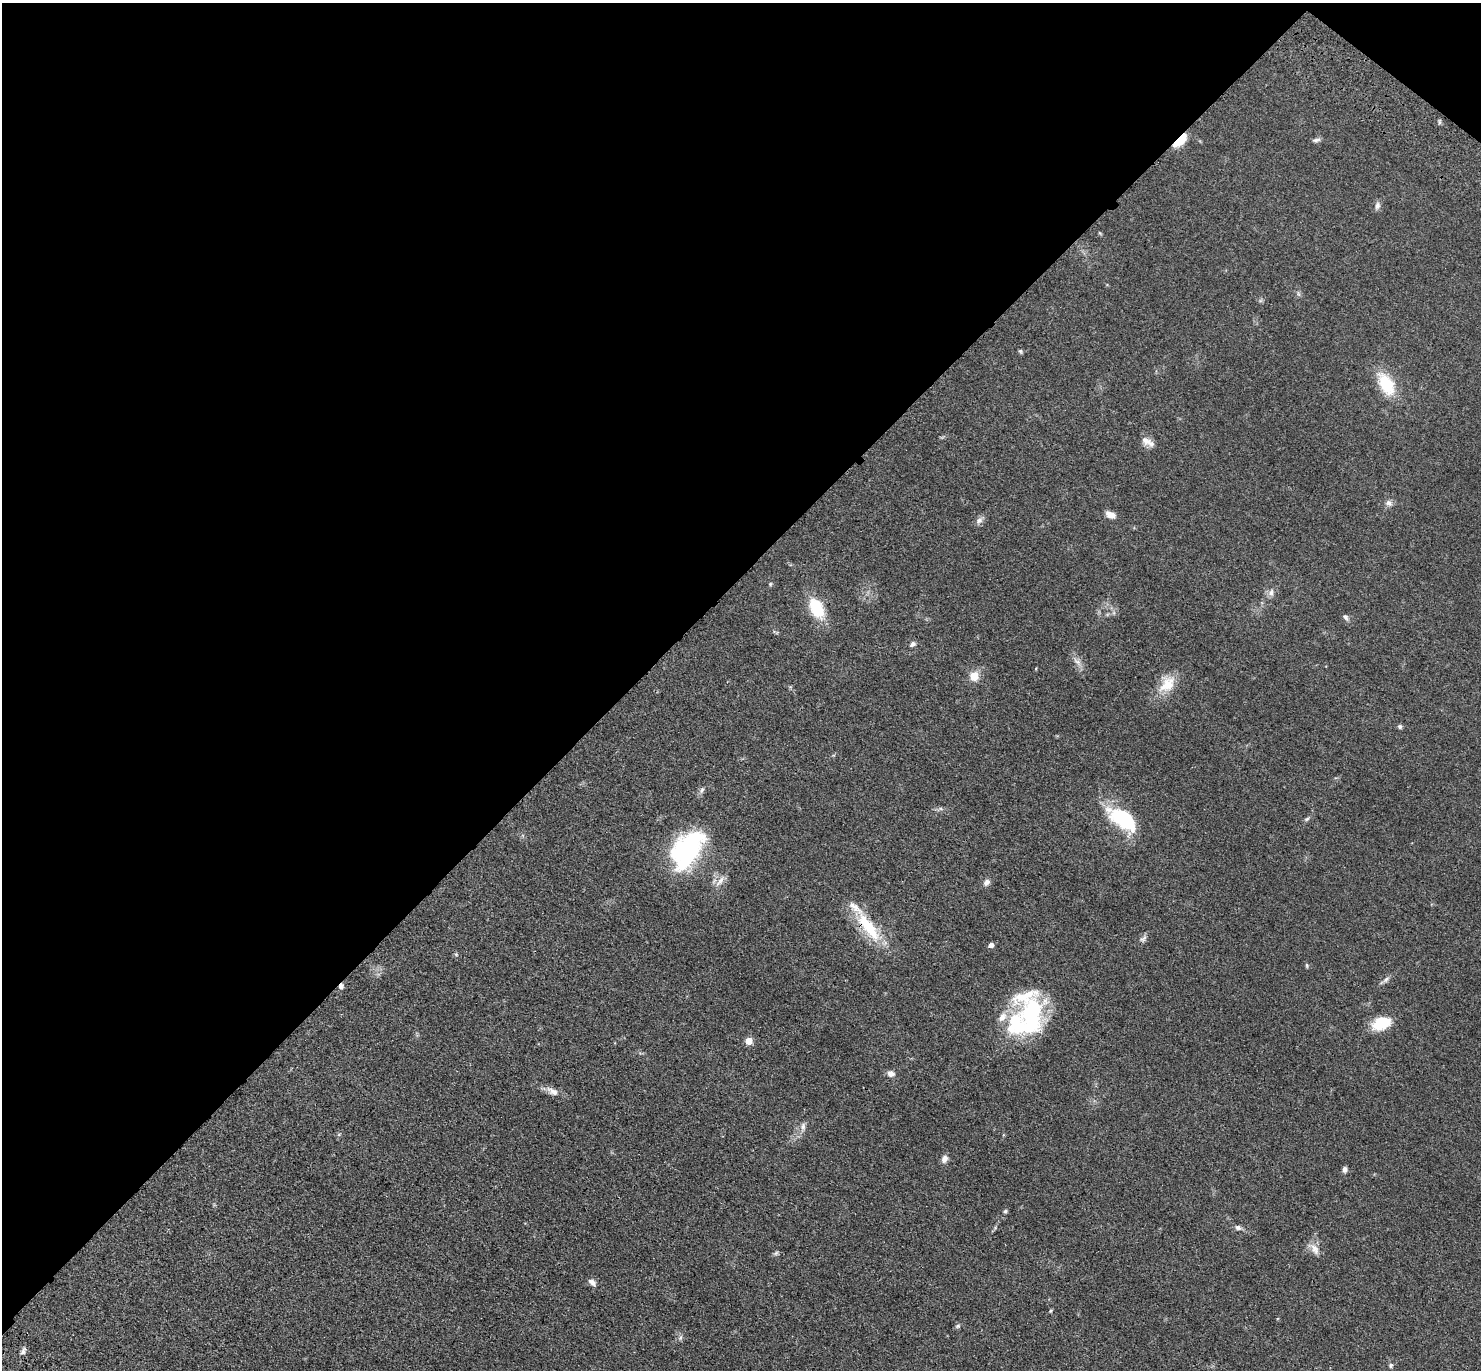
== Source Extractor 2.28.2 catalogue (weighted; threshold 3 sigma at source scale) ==
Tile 2 of 4 x 4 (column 2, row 1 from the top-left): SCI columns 1568-3046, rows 4354-5721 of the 6091 x 6109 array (HDU 1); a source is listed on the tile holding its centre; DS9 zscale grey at full resolution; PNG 1483 x 1372 px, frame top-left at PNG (2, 3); no overlay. Shown black and unused: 43% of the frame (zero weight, under 3 of 4 exposures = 6% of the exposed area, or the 3 px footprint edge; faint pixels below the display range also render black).
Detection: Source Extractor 2.28.2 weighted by HDU 2 'WHT'; one run over the whole footprint, this tile lists its part. Background 0.0386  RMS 0.0045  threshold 0.0203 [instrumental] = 3 sigma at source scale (4.5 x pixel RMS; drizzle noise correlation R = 1.50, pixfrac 1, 0.05/0.05 arcsec/px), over >= 5 px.
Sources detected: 61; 3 inside a brighter object's white glare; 1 cosmic-ray / hot-pixel residue — not listed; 4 inside a brighter listed object's ellipse — not listed separately; the other 53 listed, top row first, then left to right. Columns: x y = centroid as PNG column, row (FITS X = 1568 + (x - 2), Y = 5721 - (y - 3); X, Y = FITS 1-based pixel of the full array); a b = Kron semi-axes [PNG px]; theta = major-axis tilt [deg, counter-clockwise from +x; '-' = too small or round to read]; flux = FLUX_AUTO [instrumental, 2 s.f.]
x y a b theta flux
1439 122 6 4 89 0.7
1181 140 20 7 45 8.3
1316 140 11 4 9 1.1
1377 206 10 7 81 1.6
1100 233 6 3 -70 0.46
1298 294 9 3 -69 0.68
1020 351 6 4 -34 0.71
1386 384 28 15 -62 17
1146 441 16 9 -34 3.5
1389 503 10 8 -30 1.8
1111 515 11 7 -25 3.3
979 520 11 8 49 2
770 584 5 5 - 0.55
1271 592 10 8 66 2
817 608 22 13 -62 17
1346 617 9 5 -58 1.1
913 644 8 6 35 1.3
1077 661 15 6 -38 2.3
974 676 5 5 - 14
1167 684 25 18 57 10
1400 726 6 5 - 0.89
702 790 10 6 61 1.4
941 809 6 4 -19 0.79
1120 817 35 19 -37 24
1307 819 7 5 23 0.82
686 849 43 28 43 54
720 881 20 7 52 3.1
987 882 10 7 41 1.8
868 927 48 15 -54 20
1143 939 12 6 51 1.5
991 945 4 4 - 2.5
456 954 5 5 - 0.62
1307 965 7 3 -81 0.54
1386 980 10 5 42 1.4
1031 1013 41 31 60 42
1381 1023 21 13 18 12
749 1041 5 5 - 9
891 1073 8 7 - 2.2
553 1091 19 9 -27 3.3
803 1126 11 7 86 1.9
944 1159 10 7 68 2.1
1344 1169 6 5 - 1.7
1005 1211 5 5 - 0.69
1238 1227 9 6 -19 1.5
995 1228 5 5 - 0.56
1314 1249 19 9 -51 3.6
776 1253 7 4 45 0.79
592 1282 10 6 -36 2
1051 1311 5 4 - 0.48
958 1326 8 5 27 0.81
680 1338 6 5 - 0.95
23 1351 10 5 64 1.4
1391 1365 7 6 - 0.84
Overlapping masked pixels (flux is a lower limit): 2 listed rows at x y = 1181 140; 868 927